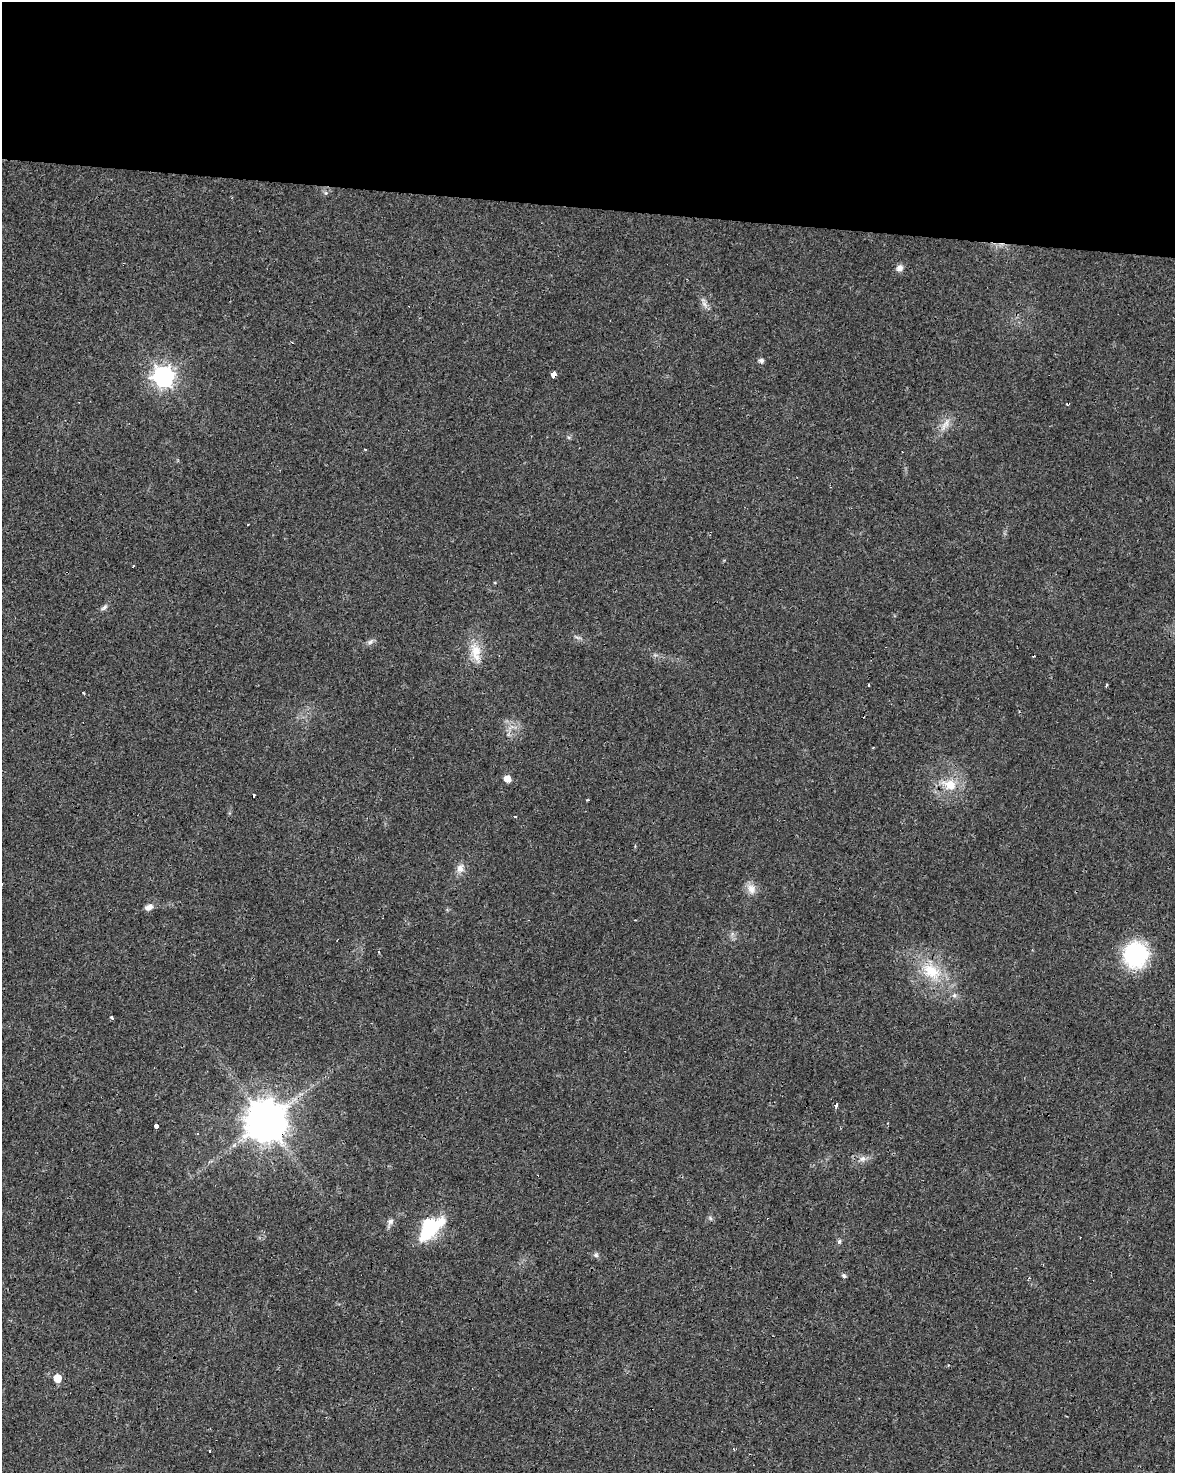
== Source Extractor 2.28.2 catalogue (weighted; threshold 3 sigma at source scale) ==
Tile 3 of 4 x 3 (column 3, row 1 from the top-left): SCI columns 2351-3523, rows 3225-4695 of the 4696 x 4918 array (HDU 1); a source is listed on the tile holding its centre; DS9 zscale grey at full resolution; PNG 1177 x 1475 px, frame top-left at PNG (2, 2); no overlay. Shown black and unused: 14% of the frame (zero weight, under 3 of 4 exposures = <1% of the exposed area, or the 3 px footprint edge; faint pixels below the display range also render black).
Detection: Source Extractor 2.28.2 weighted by HDU 2 'WHT'; one run over the whole footprint, this tile lists its part. Background 0.0248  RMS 0.0034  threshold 0.0151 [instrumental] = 3 sigma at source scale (4.5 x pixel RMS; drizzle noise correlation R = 1.50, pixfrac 1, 0.0396/0.0396 arcsec/px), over >= 5 px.
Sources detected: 49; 1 inside a brighter object's white glare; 9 cosmic-ray / hot-pixel residue — not listed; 1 inside a brighter listed object's ellipse — not listed separately; the other 38 listed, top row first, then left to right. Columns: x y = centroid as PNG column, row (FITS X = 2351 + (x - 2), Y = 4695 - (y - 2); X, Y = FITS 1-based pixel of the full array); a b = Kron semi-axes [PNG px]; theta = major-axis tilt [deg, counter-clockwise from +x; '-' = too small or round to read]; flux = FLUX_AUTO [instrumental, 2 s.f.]
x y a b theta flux
326 193 6 4 -71 0.5
899 268 10 8 41 1.5
704 304 12 6 -53 1.5
761 361 5 5 - 1.2
553 375 5 4 - 7.8
164 376 8 8 - 190
945 424 24 7 59 3.1
133 566 3 2 - 0.33
104 607 11 5 43 1
577 637 9 4 -19 0.7
370 642 11 4 45 0.99
476 652 26 13 -79 6.7
868 685 3 2 - 0.39
1107 685 3 3 - 0.59
83 693 3 2 - 0.37
873 747 3 2 - 0.35
507 779 5 5 - 4
950 785 19 13 -20 7.1
460 868 12 9 61 2.3
751 889 14 11 -59 2.9
149 907 10 7 26 1.8
1135 955 22 20 79 34
932 972 30 19 -31 13
954 995 7 6 - 0.83
111 1018 3 3 - 2.3
836 1105 3 3 - 1.8
266 1121 11 11 - 1100
156 1126 3 3 - 23
863 1159 10 7 43 1.5
710 1218 6 4 -47 0.6
390 1221 9 6 7 1.2
428 1224 42 12 69 14
839 1241 7 5 87 0.63
596 1255 7 6 - 0.82
844 1276 6 5 - 0.66
57 1378 5 5 - 6.2
733 1449 3 3 - 0.38
210 1451 3 3 - 0.86
Overlapping masked pixels (flux is a lower limit): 1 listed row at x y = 266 1121